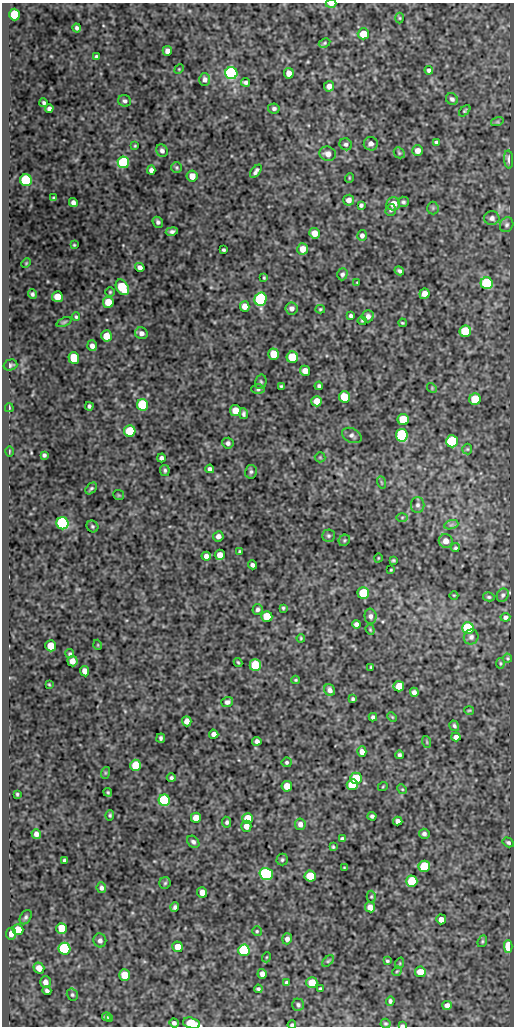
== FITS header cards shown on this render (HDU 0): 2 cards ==
NAXIS1  =                  512
NAXIS2  =                 1024

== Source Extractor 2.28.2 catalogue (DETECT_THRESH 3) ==
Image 512 x 1024 px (HDU 0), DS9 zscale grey, 1 PNG px = 1 image px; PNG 516 x 1028 px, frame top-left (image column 1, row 1024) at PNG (2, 3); each listed source drawn as its Kron ellipse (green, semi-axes under 4 px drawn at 4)
Background 50.3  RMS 0.55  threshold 1.65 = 3 sigma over >= 5 px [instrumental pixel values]
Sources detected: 255; all 255 listed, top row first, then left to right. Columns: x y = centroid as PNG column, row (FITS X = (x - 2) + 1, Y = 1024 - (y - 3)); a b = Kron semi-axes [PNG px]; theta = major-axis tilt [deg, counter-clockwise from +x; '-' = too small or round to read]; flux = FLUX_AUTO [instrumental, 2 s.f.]
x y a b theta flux
331 4 5 3 - 310
14 15 6 5 - 1400
400 18 5 3 - 40
77 28 4 3 - 85
363 34 5 5 - 760
325 43 6 4 28 52
167 51 5 4 - 180
96 56 3 3 - 62
179 69 5 4 - 38
429 70 4 4 - 90
231 73 6 6 - 7400
289 73 5 5 - 280
205 79 6 5 - 140
245 82 4 3 - 86
329 86 5 5 - 200
452 99 6 5 - 99
125 101 6 6 - 99
44 103 4 3 - 70
49 108 4 4 - 100
274 108 6 5 - 88
465 111 7 4 45 53
497 122 6 4 18 45
436 142 4 3 - 63
346 144 6 6 - 90
371 144 7 6 - 170
135 146 4 3 - 38
162 151 6 5 - 110
418 151 5 5 - 230
399 153 6 5 - 55
328 154 8 7 - 220
509 159 9 4 -85 140
123 162 6 5 - 3300
177 168 5 5 - 59
151 170 4 4 - 140
256 171 7 4 53 110
192 176 5 5 - 340
349 178 5 3 - 32
26 180 6 6 - 3700
54 198 3 3 - 52
349 200 5 5 - 210
73 202 5 4 - 140
403 202 5 5 - 73
393 204 7 6 - 420
361 205 4 4 - 76
433 208 6 6 - 69
391 210 6 5 - 85
492 218 7 7 - 130
158 222 6 5 - 88
507 225 8 6 61 93
172 231 6 4 12 100
314 233 5 5 - 420
362 235 5 5 - 120
74 245 3 3 - 37
303 249 6 5 - 420
224 250 3 3 - 55
26 263 5 3 - 34
140 267 5 4 - 140
399 271 5 4 - 81
342 274 6 5 - 94
264 278 4 3 - 43
357 282 3 2 - 26
487 283 6 6 - 3000
122 287 8 5 -60 1700
110 292 4 4 - 46
32 294 5 4 - 80
424 294 5 5 - 270
57 297 5 5 - 520
261 299 6 6 - 6700
108 302 5 5 - 650
245 306 5 4 - 290
292 308 6 6 - 160
320 309 5 4 - 47
351 316 4 3 - 79
368 316 6 5 - 150
76 317 4 3 - 52
362 321 4 4 - 40
64 322 8 4 23 64
402 323 4 3 - 42
465 331 5 5 - 2200
141 333 6 6 - 170
106 336 5 5 - 570
92 346 5 5 - 170
274 354 5 5 - 1000
292 357 5 5 - 1300
74 358 6 5 - 1400
10 365 7 5 16 84
305 371 5 5 - 290
261 382 7 5 76 67
281 386 3 3 - 49
319 386 4 4 - 84
432 388 5 4 - 44
258 389 6 4 0 63
344 397 6 5 - 1100
475 399 6 5 - 1500
317 401 5 5 - 410
143 405 6 5 - 2900
89 406 4 3 - 72
9 408 4 2 - 50
235 410 5 5 - 580
244 414 5 3 - 84
403 420 5 5 - 1500
130 431 5 5 - 1800
352 435 10 7 -27 140
402 435 6 6 - 5400
452 441 6 6 - 2700
228 443 6 5 - 100
467 449 5 5 - 50
9 451 5 2 - 39
44 455 4 4 - 70
320 457 5 5 - 45
161 458 4 4 - 95
210 469 4 4 - 110
165 470 5 5 - 67
251 472 7 6 - 83
381 482 6 4 -71 51
91 488 7 4 47 64
119 495 5 5 - 40
418 505 8 6 89 110
402 517 6 4 1 52
62 523 6 6 - 7000
451 525 7 4 19 82
92 526 6 5 - 63
218 536 5 5 - 160
328 536 6 6 - 80
344 540 6 5 - 53
446 541 7 7 - 250
455 548 4 4 - 54
239 552 4 3 - 51
220 555 5 5 - 330
206 556 4 4 - 150
378 558 4 3 - 28
393 560 3 3 - 43
253 565 4 4 - 110
391 570 3 2 - 36
363 593 5 5 - 1700
454 595 4 3 - 31
503 595 7 5 63 78
489 597 6 4 -14 56
283 608 3 3 - 49
258 609 5 5 - 95
370 616 7 6 - 120
267 617 5 5 - 1200
505 617 5 4 - 93
356 624 4 4 - 120
468 628 6 6 - 2000
370 630 5 4 - 44
471 637 8 7 - 120
301 638 4 3 - 41
98 645 5 3 - 30
51 646 5 5 - 680
70 654 4 4 - 60
507 658 4 4 - 40
72 661 5 5 - 280
238 662 4 3 - 45
500 663 5 4 - 40
255 665 6 5 - 1700
371 667 3 2 - 35
85 671 5 4 - 230
296 680 4 4 - 40
49 684 3 2 - 32
399 686 5 5 - 550
330 690 6 5 - 150
414 692 5 4 - 130
353 699 4 3 - 64
227 702 6 5 - 130
469 710 5 3 - 37
373 717 4 4 - 82
392 717 5 3 - 35
187 721 5 4 - 240
454 726 5 4 - 72
214 734 5 4 - 170
456 737 4 4 - 190
161 738 5 3 - 81
257 741 4 4 - 130
427 742 6 3 -72 40
362 752 5 4 - 230
399 755 4 3 - 77
287 762 5 5 - 69
136 765 5 5 - 1100
105 773 6 4 72 47
171 778 4 4 - 77
356 778 5 5 - 1300
352 785 5 5 - 1500
287 786 5 5 - 600
383 786 5 3 - 30
402 789 5 4 - 42
108 792 5 4 - 48
17 794 4 3 - 48
164 800 6 5 - 5200
110 815 5 4 - 56
372 816 4 4 - 75
196 818 5 5 - 470
248 818 5 5 - 970
398 821 4 4 - 160
227 822 5 4 - 74
300 824 6 5 - 180
246 826 5 5 - 210
36 834 5 4 - 160
424 834 5 5 - 100
342 839 4 4 - 85
193 842 7 5 -44 100
508 842 6 4 -31 72
333 847 3 3 - 47
65 860 4 4 - 79
282 860 6 5 - 70
424 866 6 5 - 2100
344 867 3 2 - 27
266 874 7 6 - 7600
310 876 5 5 - 1100
412 881 6 5 - 1600
165 883 6 5 - 64
101 888 5 4 - 100
202 892 5 5 - 320
371 897 6 4 89 45
175 907 4 3 - 92
370 907 5 5 - 280
26 917 8 5 58 86
441 919 5 5 - 220
62 928 5 5 - 1100
18 930 5 5 - 600
257 931 5 4 - 53
11 934 6 5 - 180
287 939 5 5 - 140
100 940 7 6 - 130
482 941 6 4 70 52
508 946 6 4 -87 940
178 947 5 5 - 470
64 949 6 6 - 5400
244 950 6 6 - 4200
267 957 5 3 - 32
328 961 7 4 44 56
387 961 3 3 - 46
400 963 6 3 72 40
39 968 5 5 - 320
397 971 5 4 - 38
420 972 5 5 - 470
262 974 5 4 - 200
125 975 5 5 - 790
45 982 6 5 - 200
286 983 4 3 - 80
312 983 5 5 - 610
258 989 4 3 - 67
320 989 3 3 - 52
47 991 4 4 - 98
72 995 6 5 - 64
390 1001 5 3 - 82
298 1005 6 5 - 80
447 1005 5 4 - 160
106 1017 4 3 - 60
110 1018 3 3 - 52
174 1023 4 4 - 99
191 1023 9 5 -15 1700
385 1023 5 5 - 55
292 1025 4 3 - 60
402 1025 4 2 - 50
At the frame edge (FLAGS 8, measured only in part): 4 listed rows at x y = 331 4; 191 1023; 292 1025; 402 1025